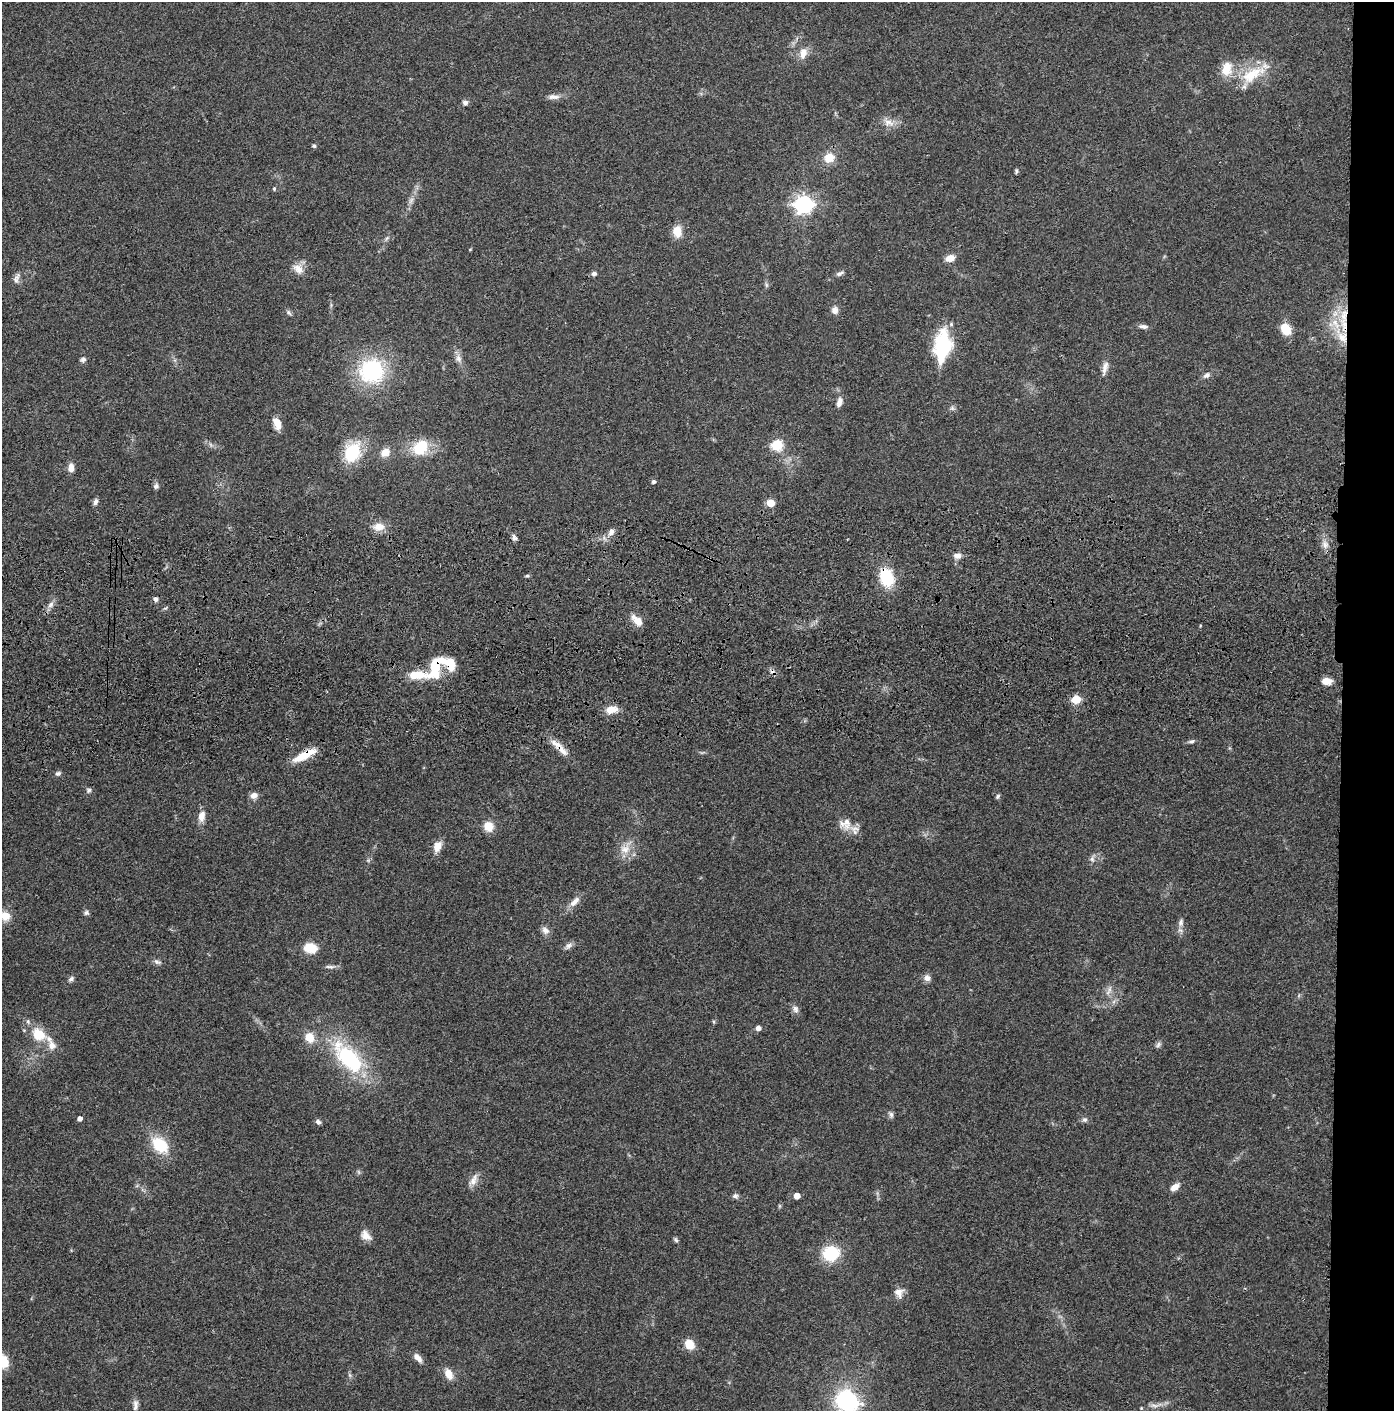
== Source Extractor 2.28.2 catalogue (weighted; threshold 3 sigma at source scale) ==
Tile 6 of 3 x 3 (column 3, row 2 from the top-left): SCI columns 2836-4227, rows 1525-2933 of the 4276 x 4457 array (HDU 1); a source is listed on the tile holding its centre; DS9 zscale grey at full resolution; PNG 1396 x 1413 px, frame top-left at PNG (2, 2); no overlay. Shown black and unused: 4% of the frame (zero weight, under 3 of 4 exposures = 6% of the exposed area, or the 3 px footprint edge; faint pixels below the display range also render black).
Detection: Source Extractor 2.28.2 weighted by HDU 2 'WHT'; one run over the whole footprint, this tile lists its part. Background 0.064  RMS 0.0059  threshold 0.0266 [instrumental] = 3 sigma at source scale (4.5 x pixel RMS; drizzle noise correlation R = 1.50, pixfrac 1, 0.05/0.05 arcsec/px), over >= 5 px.
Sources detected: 120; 1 too faint to see at this stretch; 1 inside a brighter object's white glare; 1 cosmic-ray / hot-pixel residue — not listed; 6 inside a brighter listed object's ellipse — not listed separately; the other 111 listed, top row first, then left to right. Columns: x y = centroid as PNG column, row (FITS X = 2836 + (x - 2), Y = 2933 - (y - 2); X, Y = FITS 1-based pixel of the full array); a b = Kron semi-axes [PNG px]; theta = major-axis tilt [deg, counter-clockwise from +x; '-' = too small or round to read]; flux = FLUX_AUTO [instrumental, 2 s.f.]
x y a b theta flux
803 53 15 9 77 5.5
1227 69 18 13 78 10
1252 75 37 16 29 21
554 97 16 7 -2 3.3
465 103 7 6 - 1.7
888 123 16 10 -9 5.4
314 146 5 4 - 1.1
829 158 10 9 - 9.5
1016 171 7 4 -84 0.85
274 188 5 4 - 0.88
803 204 7 7 - 260
677 231 13 9 -88 7.9
387 238 7 4 45 1.1
950 258 9 7 13 5.5
298 269 16 11 -39 5.4
594 273 6 5 - 1.9
840 273 11 5 21 1.7
16 278 15 6 67 2.6
766 285 7 4 -89 1.1
835 310 9 8 - 3.1
289 312 8 5 -53 1.3
1343 325 28 9 -74 15
1143 326 12 6 -5 2.2
1285 329 13 10 -59 10
942 346 33 16 83 42
83 359 7 6 - 1.8
458 359 11 8 -69 3.1
1105 368 22 7 76 3.8
372 371 27 26 - 54
1206 375 10 6 30 2.2
839 402 12 6 75 3.4
277 423 14 8 -71 6.3
777 445 6 5 - 49
420 447 18 14 46 19
352 452 21 16 66 30
385 452 11 9 33 5.7
71 468 10 7 89 4.1
653 482 4 4 - 1.5
156 486 7 6 - 1.6
95 502 8 6 77 2
770 503 5 5 - 15
379 527 12 8 0 7
611 532 10 7 59 2.9
514 538 9 5 -63 1.7
1325 545 12 9 -75 3.8
957 556 11 8 -3 3
527 576 5 5 - 0.79
886 577 16 11 -73 28
155 599 5 5 - 1.9
51 605 11 6 49 2.6
637 620 17 8 -45 5.9
435 667 32 15 62 22
414 675 10 10 - 6.8
1327 681 11 7 -2 5.4
1076 699 5 5 - 24
611 710 15 8 10 7.1
1191 741 9 4 17 1.3
562 750 37 7 -44 7.7
305 755 30 8 27 13
58 773 8 6 28 1.5
89 790 7 6 - 1.3
254 795 9 7 7 3.3
997 796 6 4 48 1.1
201 816 14 9 80 4.8
847 822 22 11 82 6.9
488 826 13 11 -67 6.7
437 847 13 9 64 5.8
625 849 14 13 - 7.1
1092 859 8 6 -89 1.9
575 902 18 7 45 4.4
86 913 7 6 - 1.3
5 916 12 10 -24 7.3
1181 922 11 6 79 2.3
545 930 11 8 -41 3
568 946 12 6 43 2.3
310 948 13 10 -11 12
157 962 11 6 -16 1.9
330 967 14 5 -2 2
927 978 9 8 - 2.9
71 979 9 5 41 1.5
1109 989 10 4 83 2.1
795 1009 11 7 -71 2.4
714 1022 5 3 - 0.68
758 1028 5 4 - 3.2
39 1034 15 12 -38 13
310 1037 12 10 -70 8
1158 1044 9 6 51 1.5
52 1045 11 9 -67 4.5
349 1058 38 18 -46 61
891 1115 9 6 -76 1.6
80 1118 4 4 - 2.5
1085 1120 7 6 - 1.5
318 1122 6 5 - 1.9
160 1145 19 13 -45 21
473 1180 19 8 60 4.3
1175 1187 10 6 34 4.7
735 1196 7 7 - 1.6
797 1196 5 4 - 6.3
779 1206 6 4 72 0.76
366 1235 15 10 -45 4.5
676 1240 7 5 -58 1.1
831 1253 17 15 10 24
899 1293 13 10 -67 4.4
689 1344 14 11 -53 6.7
418 1358 13 6 -49 3.7
2 1361 12 10 -59 15
449 1374 13 8 -66 6.5
849 1402 26 22 -55 54
135 1405 15 6 84 2.7
1154 1405 13 4 -1 2.5
1141 1408 4 3 - 0.5
Overlapping masked pixels (flux is a lower limit): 5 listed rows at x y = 1343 325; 886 577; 435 667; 562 750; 305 755
Isophote crosses this tile's border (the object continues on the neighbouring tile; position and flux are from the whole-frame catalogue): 3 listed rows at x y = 5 916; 2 1361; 849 1402